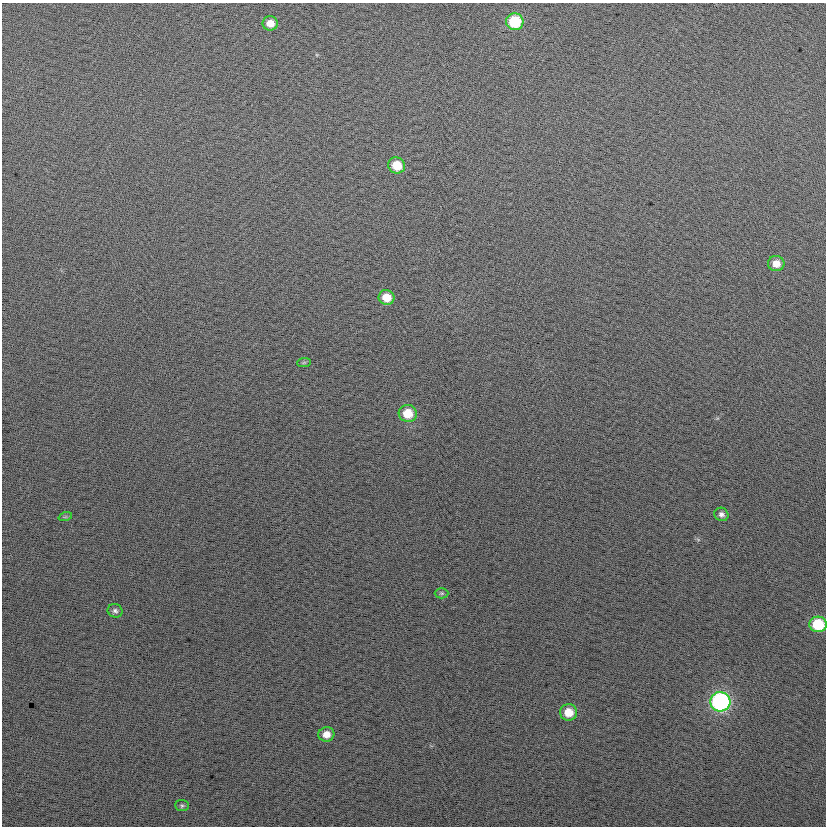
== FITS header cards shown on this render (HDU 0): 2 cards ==
NAXIS1  =                  824
NAXIS2  =                  824

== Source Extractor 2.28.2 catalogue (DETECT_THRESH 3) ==
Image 824 x 824 px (HDU 0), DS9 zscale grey, 1 PNG px = 1 image px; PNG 828 x 828 px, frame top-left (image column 1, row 824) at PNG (2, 3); each listed source drawn as its Kron ellipse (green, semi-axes under 4 px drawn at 4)
Background 24.6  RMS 14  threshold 42.5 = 3 sigma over >= 5 px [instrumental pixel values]
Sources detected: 16; all 16 listed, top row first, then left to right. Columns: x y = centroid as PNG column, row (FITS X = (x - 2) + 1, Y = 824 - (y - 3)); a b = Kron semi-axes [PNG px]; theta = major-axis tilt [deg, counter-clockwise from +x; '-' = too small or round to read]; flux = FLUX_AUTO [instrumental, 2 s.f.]
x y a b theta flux
515 22 8 8 - 49000
270 23 7 7 - 9900
397 165 8 8 - 21000
776 264 8 7 - 10000
387 297 8 7 - 16000
304 362 7 4 2 1600
408 413 9 8 - 20000
721 514 7 6 - 3800
65 517 7 4 18 1400
442 593 7 5 0 1600
115 611 7 6 - 2900
818 624 8 8 - 43000
720 702 10 9 - 220000
569 712 8 8 - 16000
326 734 8 7 - 9500
182 805 7 5 -7 1900